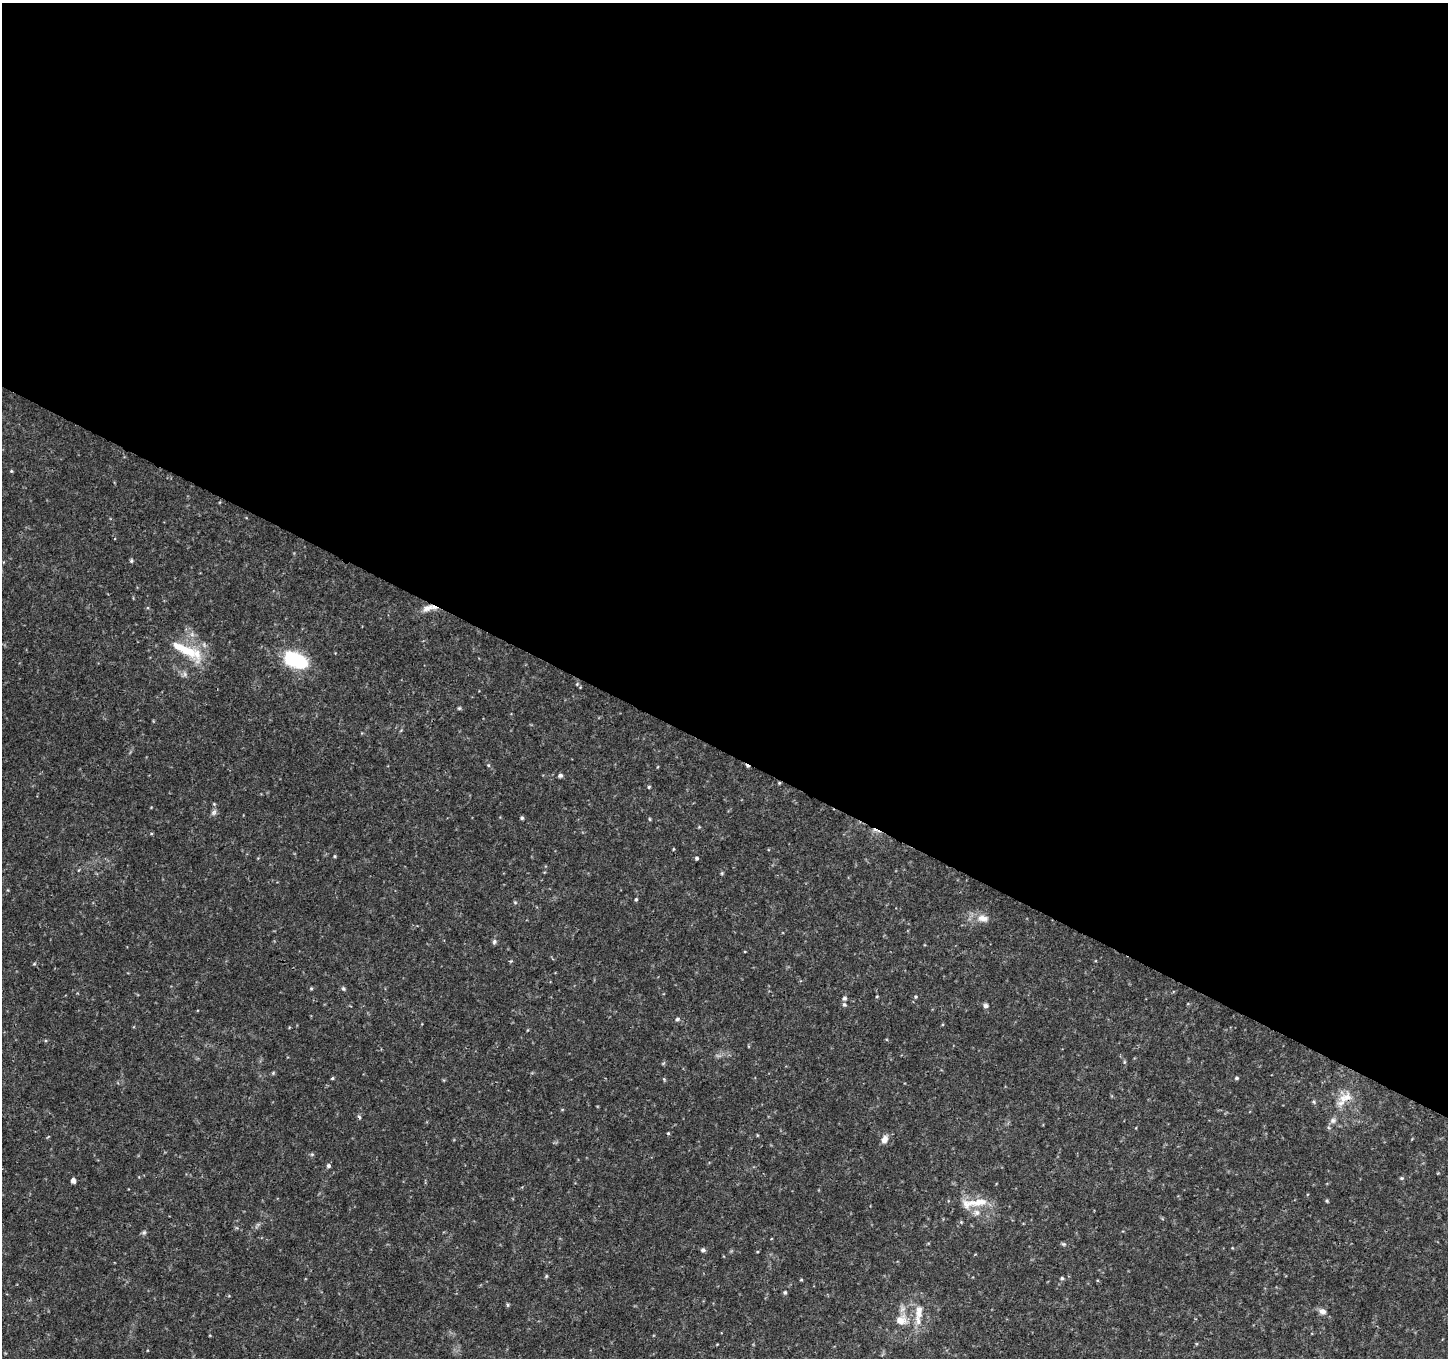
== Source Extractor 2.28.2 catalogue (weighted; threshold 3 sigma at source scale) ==
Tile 3 of 4 x 4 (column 3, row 1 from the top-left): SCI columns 2896-4341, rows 4268-5623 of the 5799 x 5891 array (HDU 1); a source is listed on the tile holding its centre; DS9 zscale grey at full resolution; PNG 1450 x 1360 px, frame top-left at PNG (2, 3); no overlay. Shown black and unused: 55% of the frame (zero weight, under 3 of 4 exposures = <1% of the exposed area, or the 3 px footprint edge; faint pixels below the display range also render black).
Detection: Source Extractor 2.28.2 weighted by HDU 2 'WHT'; one run over the whole footprint, this tile lists its part. Background 0.0333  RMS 0.0037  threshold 0.0164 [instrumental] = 3 sigma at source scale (4.5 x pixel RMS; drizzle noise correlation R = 1.50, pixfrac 1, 0.0396/0.0396 arcsec/px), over >= 5 px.
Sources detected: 67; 2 cosmic-ray / hot-pixel residue — not listed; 2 inside a brighter listed object's ellipse — not listed separately; the other 63 listed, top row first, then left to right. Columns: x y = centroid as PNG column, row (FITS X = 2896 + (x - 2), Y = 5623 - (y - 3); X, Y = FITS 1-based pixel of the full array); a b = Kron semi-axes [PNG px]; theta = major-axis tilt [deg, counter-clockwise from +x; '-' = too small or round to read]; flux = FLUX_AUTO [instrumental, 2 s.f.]
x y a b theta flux
11 471 4 4 - 0.38
131 561 6 4 89 0.54
427 608 17 8 22 3.1
192 634 7 6 - 1.2
185 649 47 12 -30 14
295 660 19 11 -21 33
185 674 9 6 -62 1.1
577 684 5 3 - 0.37
459 708 5 5 - 0.49
488 765 5 4 - 0.46
560 775 5 4 - 0.88
779 783 5 4 - 0.39
649 787 4 3 - 0.44
214 812 9 6 46 1.1
522 818 4 4 - 0.62
650 819 5 3 - 0.37
699 827 4 4 - 0.32
673 849 4 3 - 0.3
335 856 4 3 - 0.4
697 858 4 4 - 0.65
722 873 5 4 - 0.42
636 899 4 3 - 0.53
515 902 6 3 -19 0.42
983 918 17 10 -9 3.7
494 942 8 6 61 0.82
34 964 5 4 - 0.43
311 988 4 4 - 0.42
343 989 6 5 - 0.6
916 997 5 4 - 0.46
844 998 6 5 - 0.94
844 1004 6 5 - 0.68
985 1006 7 6 - 0.95
677 1019 6 5 - 0.78
1124 1062 6 4 89 0.47
332 1078 5 3 - 0.44
1236 1078 5 5 - 0.57
664 1079 5 4 - 0.41
1345 1098 21 17 22 6.3
1314 1102 6 4 -71 0.51
562 1110 5 3 - 0.31
359 1117 7 4 -46 0.57
1333 1120 8 7 - 1.3
668 1133 4 4 - 0.41
757 1135 5 3 - 0.31
884 1139 10 7 66 2.4
312 1154 6 5 - 0.53
328 1166 5 5 - 0.83
1402 1178 6 4 0 0.53
73 1181 4 4 - 1.9
1327 1201 5 4 - 0.44
978 1202 34 10 7 7.1
961 1222 4 4 - 0.36
144 1233 8 5 48 0.72
1063 1244 7 5 -20 0.56
703 1250 5 5 - 0.92
546 1276 5 4 - 0.43
1062 1278 5 4 - 0.65
801 1280 5 3 - 0.34
785 1292 5 4 - 0.65
508 1305 6 4 -90 0.52
1323 1311 9 7 -17 1.7
919 1312 23 11 84 6.3
901 1320 16 14 7 5.7
Overlapping masked pixels (flux is a lower limit): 3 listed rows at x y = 427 608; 779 783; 1345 1098